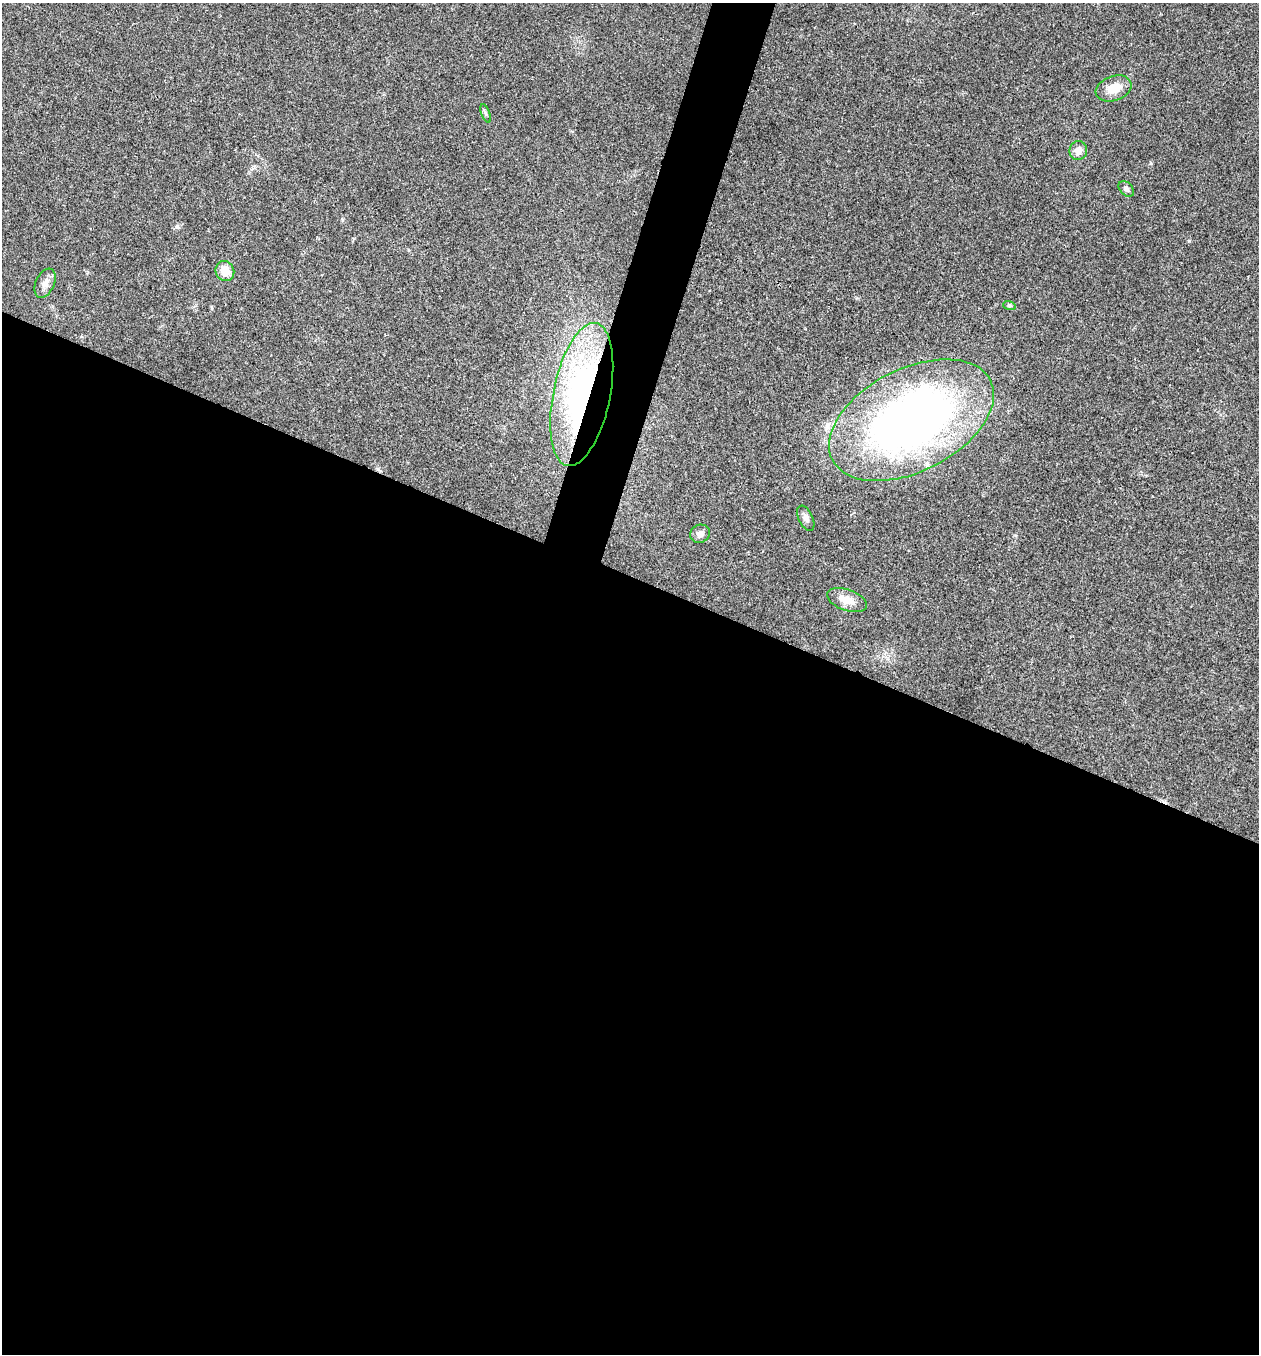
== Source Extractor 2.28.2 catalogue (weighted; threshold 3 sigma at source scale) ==
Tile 14 of 4 x 4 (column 2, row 4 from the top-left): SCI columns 1524-2780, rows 3-1354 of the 5430 x 5416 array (HDU 1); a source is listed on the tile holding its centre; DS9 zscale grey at full resolution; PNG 1261 x 1356 px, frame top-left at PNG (2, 3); each listed source drawn as its Kron ellipse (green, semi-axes under 4 px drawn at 4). Shown black and unused: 59% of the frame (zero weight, under 3 of 4 exposures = <1% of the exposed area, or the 3 px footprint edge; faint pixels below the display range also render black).
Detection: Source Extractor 2.28.2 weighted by HDU 2 'WHT'; one run over the whole footprint, this tile lists its part. Background 0.0216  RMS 0.0041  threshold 0.0183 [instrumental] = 3 sigma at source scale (4.5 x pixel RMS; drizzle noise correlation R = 1.50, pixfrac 1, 0.05/0.05 arcsec/px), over >= 5 px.
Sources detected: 12; all 12 listed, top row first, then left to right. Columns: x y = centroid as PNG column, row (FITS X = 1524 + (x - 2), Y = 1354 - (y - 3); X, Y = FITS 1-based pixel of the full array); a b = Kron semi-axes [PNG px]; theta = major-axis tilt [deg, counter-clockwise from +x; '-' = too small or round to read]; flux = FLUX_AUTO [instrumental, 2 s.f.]
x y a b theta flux
1114 88 18 12 19 6.7
486 113 10 3 -69 0.71
1078 150 9 8 - 3.4
1126 189 9 6 -44 1.2
225 271 10 9 - 5.5
45 283 15 9 66 3
1009 305 6 4 -18 0.66
582 394 73 28 78 110
911 420 88 51 27 260
806 518 13 7 -65 1.9
700 534 10 9 - 2.3
847 600 21 10 -19 5.1
Overlapping masked pixels (flux is a lower limit): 1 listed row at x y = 582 394
Unlisted compact peaks at least as high as the median listed source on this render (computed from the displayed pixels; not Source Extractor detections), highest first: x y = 1189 241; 177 227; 1151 163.